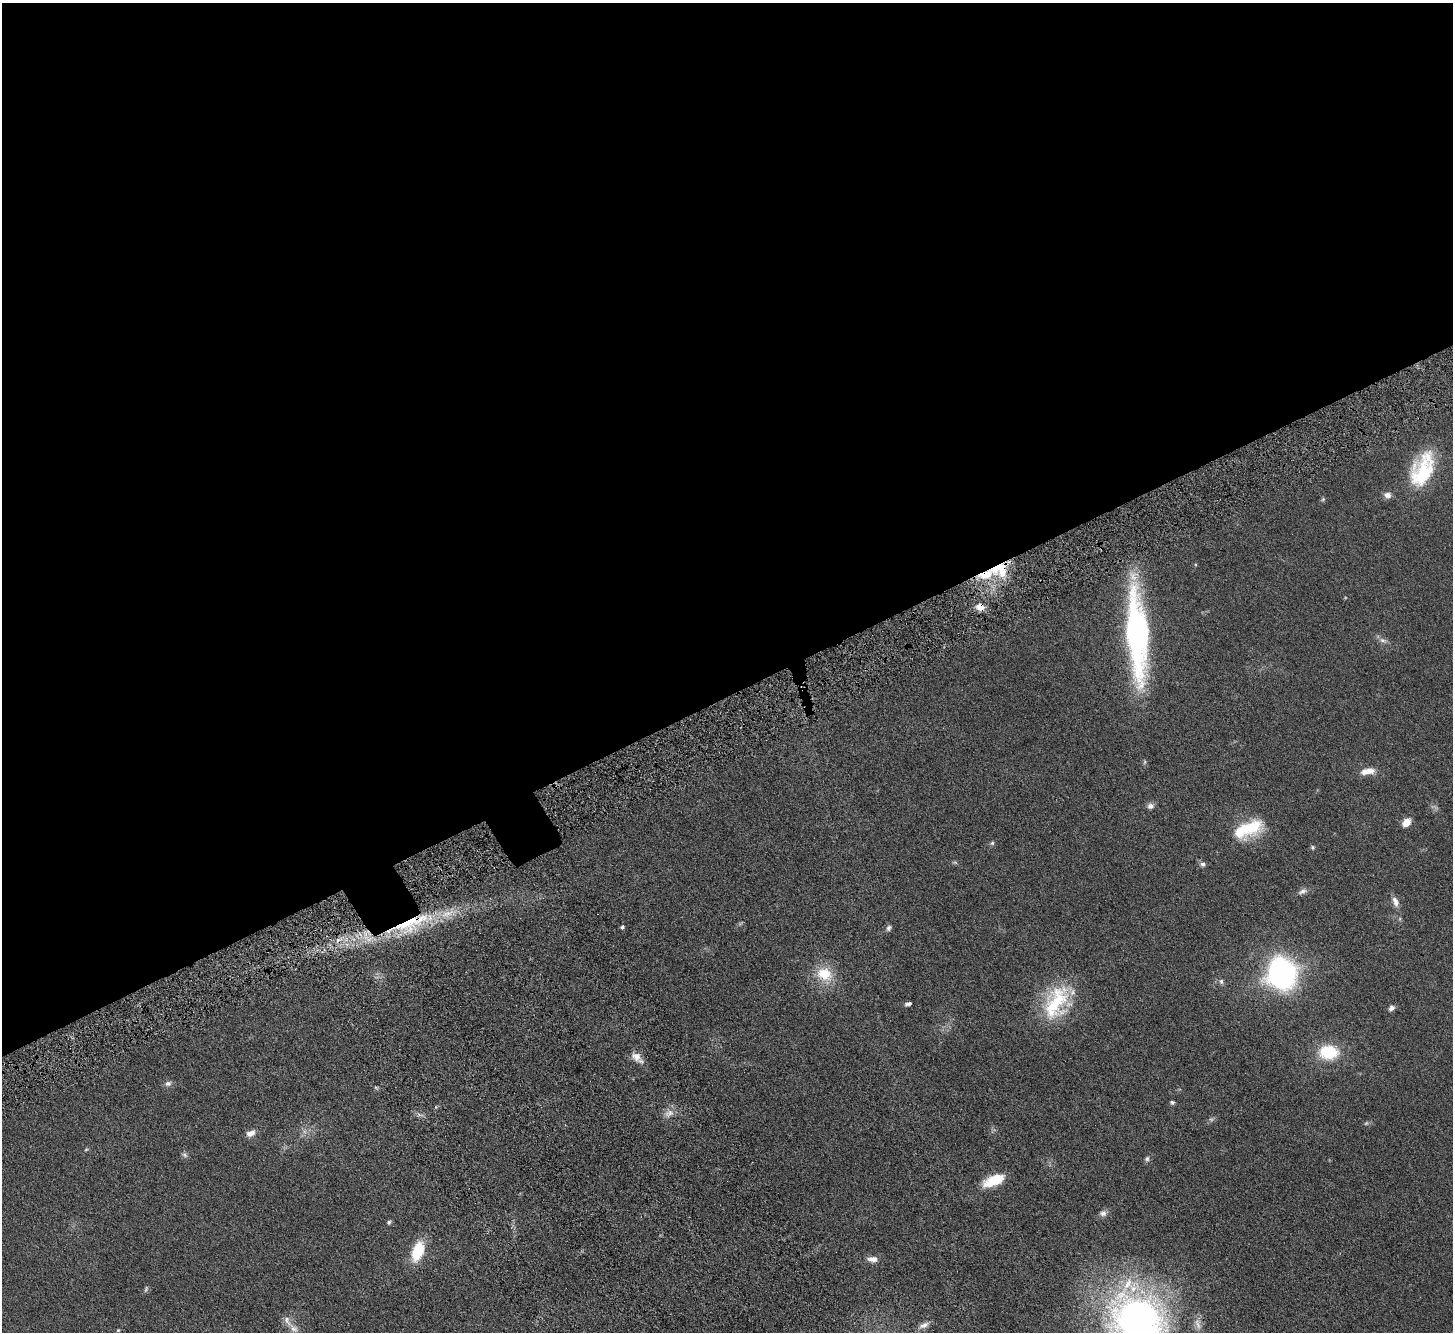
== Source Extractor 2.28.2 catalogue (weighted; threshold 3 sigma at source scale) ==
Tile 2 of 4 x 4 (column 2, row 1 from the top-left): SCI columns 1553-3003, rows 4235-5564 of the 6006 x 5937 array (HDU 1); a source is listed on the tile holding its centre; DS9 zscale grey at full resolution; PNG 1455 x 1334 px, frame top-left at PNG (2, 3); no overlay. Shown black and unused: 53% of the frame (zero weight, under 4 of 8 exposures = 5% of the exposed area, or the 3 px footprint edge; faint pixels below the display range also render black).
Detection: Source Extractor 2.28.2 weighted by HDU 2 'WHT'; one run over the whole footprint, this tile lists its part. Background 0.0462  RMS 0.0061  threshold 0.025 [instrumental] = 3 sigma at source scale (4.09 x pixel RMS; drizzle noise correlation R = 1.36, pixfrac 0.8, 0.05/0.05 arcsec/px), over >= 5 px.
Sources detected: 58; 6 too faint to see at this stretch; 1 cosmic-ray / hot-pixel residue — not listed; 3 inside a brighter listed object's ellipse — not listed separately; the other 48 listed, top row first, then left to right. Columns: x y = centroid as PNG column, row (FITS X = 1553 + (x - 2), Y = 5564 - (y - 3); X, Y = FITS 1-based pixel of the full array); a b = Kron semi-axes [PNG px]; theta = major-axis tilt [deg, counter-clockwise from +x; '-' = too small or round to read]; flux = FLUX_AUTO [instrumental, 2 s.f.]
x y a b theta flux
1422 469 44 24 66 34
1387 495 9 8 - 2.7
1323 499 7 6 - 0.81
1001 570 23 19 17 22
980 607 11 9 -13 5
1137 633 88 18 -86 150
1383 640 13 6 -19 2.2
1368 771 18 8 10 6
1150 806 9 8 - 2.1
1406 822 9 6 46 6.9
1248 829 37 18 22 24
992 843 5 5 - 0.93
1312 847 6 5 - 0.85
1203 864 8 7 - 1.6
1303 891 14 7 24 2.4
1395 902 14 7 -67 3.3
407 924 78 22 16 61
622 927 5 4 - 0.99
889 928 9 6 64 1.5
1282 973 25 23 -81 130
824 974 22 18 -41 16
1221 981 7 6 - 1.6
1057 1002 47 28 56 39
908 1004 7 4 15 1.5
1392 1008 7 5 47 2.1
1329 1052 16 11 0 30
636 1057 15 11 -38 4.8
168 1083 9 7 14 1.9
376 1087 6 4 -2 0.73
1172 1102 5 4 - 1
436 1107 5 3 - 0.47
669 1113 15 11 15 4.3
419 1115 7 4 -19 1.3
1211 1119 8 6 19 1.2
251 1133 13 8 25 3.2
86 1149 6 4 42 0.63
185 1155 9 7 -61 1.4
1147 1159 7 6 - 1.3
994 1180 24 10 24 15
1103 1213 10 8 24 2.4
389 1222 6 4 47 1
418 1251 21 11 70 20
872 1259 13 7 -3 3.7
1137 1319 61 53 -35 230
1198 1324 19 8 -76 3.9
924 1325 17 7 24 3.1
293 1328 17 10 -41 4.2
118 1330 4 3 - 0.63
Overlapping masked pixels (flux is a lower limit): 3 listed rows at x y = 1001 570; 980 607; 407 924
Isophote crosses this tile's border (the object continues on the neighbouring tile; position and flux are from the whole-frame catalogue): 1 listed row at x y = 1137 1319